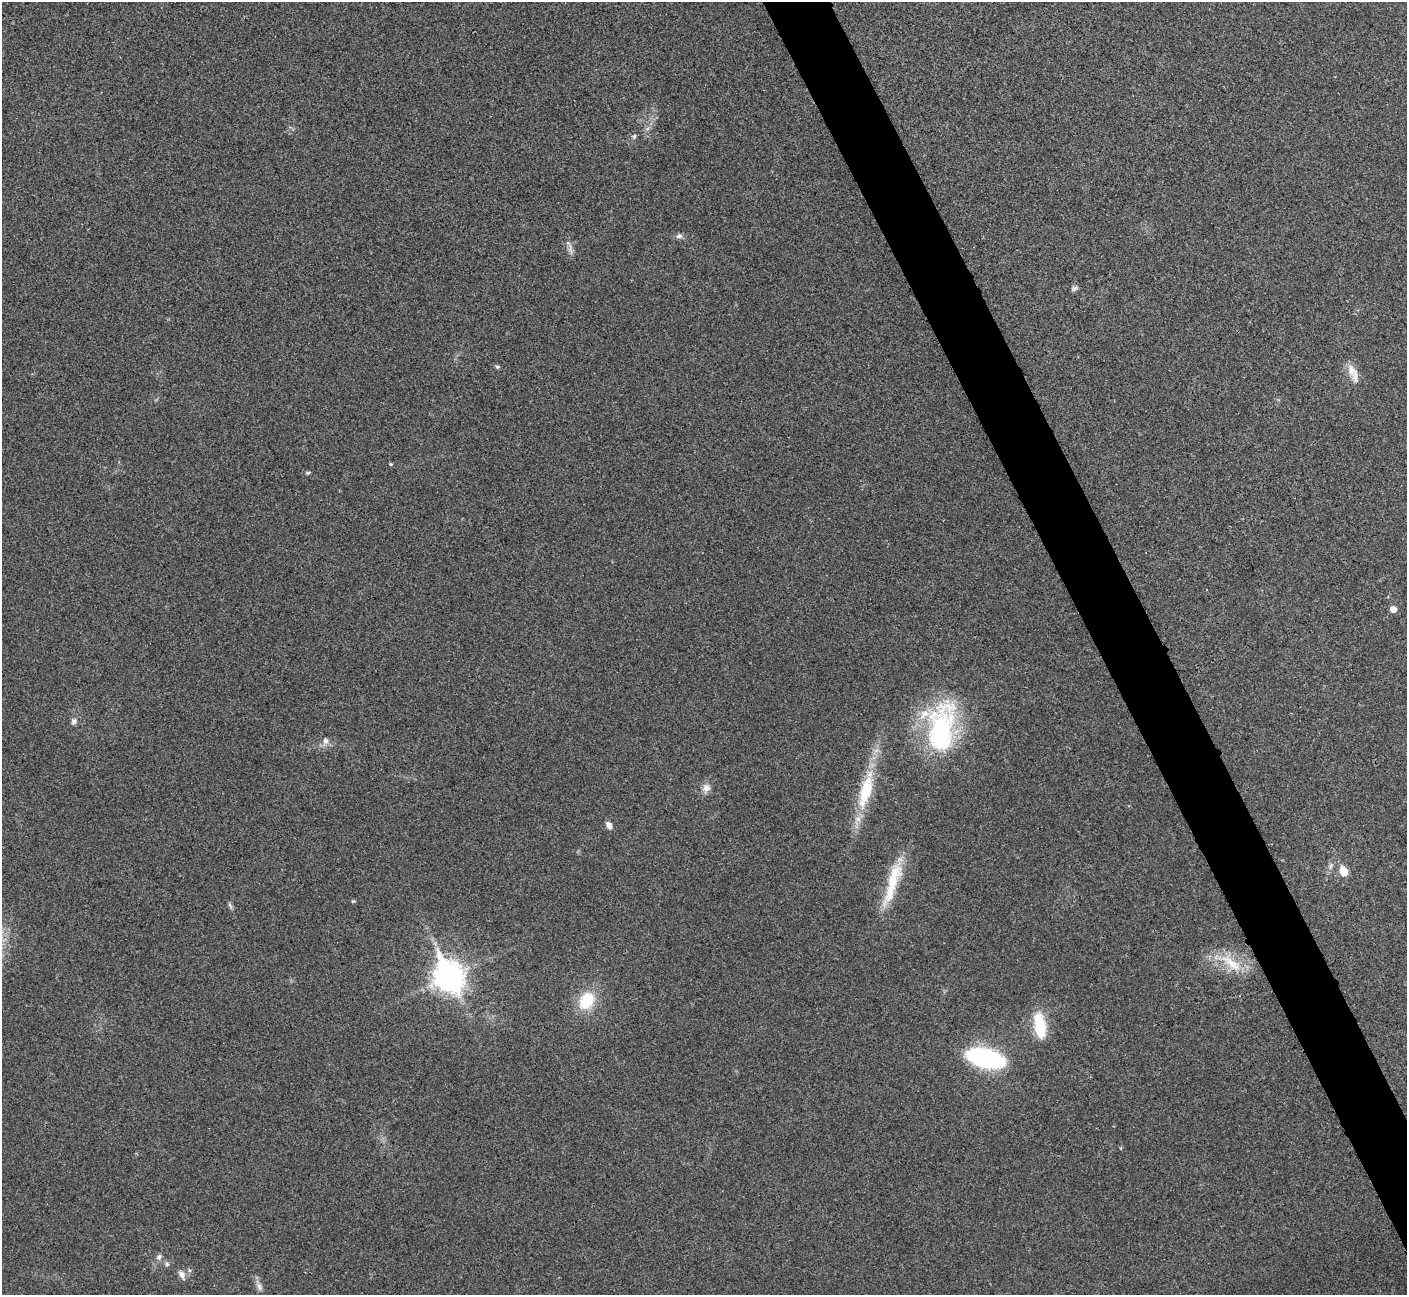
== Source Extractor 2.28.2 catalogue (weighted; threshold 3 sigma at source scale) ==
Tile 6 of 4 x 4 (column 2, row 2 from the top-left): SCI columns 1411-2815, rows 2745-4037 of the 5633 x 5621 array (HDU 1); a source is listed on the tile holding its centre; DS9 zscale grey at full resolution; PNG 1409 x 1297 px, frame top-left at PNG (2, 2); no overlay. Shown black and unused: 4% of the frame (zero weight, under 3 of 4 exposures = <1% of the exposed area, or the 3 px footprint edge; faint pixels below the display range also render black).
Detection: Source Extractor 2.28.2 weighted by HDU 2 'WHT'; one run over the whole footprint, this tile lists its part. Background 0.0382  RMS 0.006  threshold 0.0272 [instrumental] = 3 sigma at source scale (4.5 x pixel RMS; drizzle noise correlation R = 1.50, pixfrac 1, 0.05/0.05 arcsec/px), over >= 5 px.
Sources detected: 29; all 29 listed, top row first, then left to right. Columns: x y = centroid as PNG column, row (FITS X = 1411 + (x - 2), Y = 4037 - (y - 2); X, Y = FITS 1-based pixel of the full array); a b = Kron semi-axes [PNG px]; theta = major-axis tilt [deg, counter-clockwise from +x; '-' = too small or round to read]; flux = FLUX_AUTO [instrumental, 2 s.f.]
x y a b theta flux
634 136 8 5 64 1.2
679 236 9 7 9 2
570 246 10 5 -79 2.5
1074 288 9 6 26 1.6
497 367 6 5 - 0.95
1351 370 20 10 -79 7.2
391 464 5 4 - 0.71
308 473 6 4 20 0.87
1393 609 5 5 - 4.9
74 721 9 7 71 2.2
941 729 62 33 85 93
325 741 8 7 - 2.8
706 788 12 10 65 4.1
866 790 57 16 75 33
609 825 8 6 -61 3.2
1343 871 6 5 - 18
892 882 55 15 69 26
353 901 5 4 - 0.64
230 905 10 4 -63 1.4
1231 963 39 13 -37 18
449 977 12 10 -64 770
587 1001 20 15 58 22
1040 1026 26 11 -82 27
985 1058 35 15 -14 88
159 1257 9 7 61 2.3
167 1264 8 5 -75 1.4
189 1270 6 4 -71 0.92
182 1274 13 7 -66 3.4
259 1287 12 6 -70 2.9